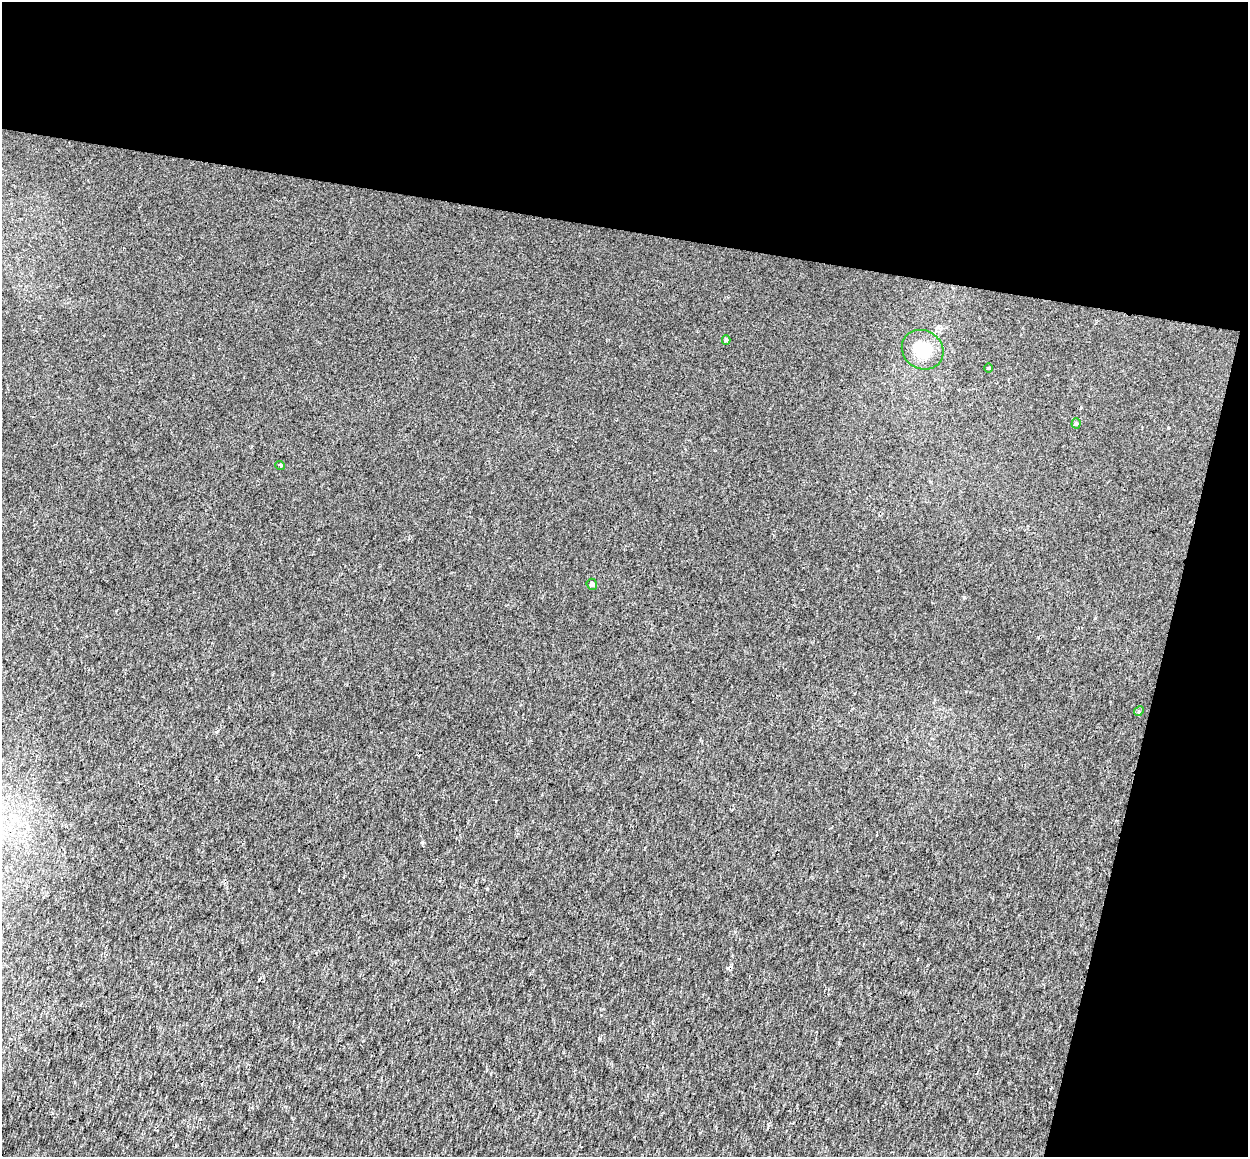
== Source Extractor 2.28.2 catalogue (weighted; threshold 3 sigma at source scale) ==
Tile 2 of 2 x 2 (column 2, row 1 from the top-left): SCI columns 1247-2492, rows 1287-2441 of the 2503 x 2587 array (HDU 1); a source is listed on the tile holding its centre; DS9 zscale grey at full resolution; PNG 1250 x 1159 px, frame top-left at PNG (2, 2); each listed source drawn as its Kron ellipse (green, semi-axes under 4 px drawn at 4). Shown black and unused: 26% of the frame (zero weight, under 2 of 3 exposures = <1% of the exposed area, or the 3 px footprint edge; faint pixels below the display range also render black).
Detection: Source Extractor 2.28.2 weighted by HDU 2 'WHT'; one run over the whole footprint, this tile lists its part. Background 0.00151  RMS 0.0067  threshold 0.0302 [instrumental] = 3 sigma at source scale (4.5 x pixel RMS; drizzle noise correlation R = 1.50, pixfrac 1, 0.0396/0.0396 arcsec/px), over >= 5 px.
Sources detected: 8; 1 cosmic-ray / hot-pixel residue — neither listed nor drawn; the other 7 listed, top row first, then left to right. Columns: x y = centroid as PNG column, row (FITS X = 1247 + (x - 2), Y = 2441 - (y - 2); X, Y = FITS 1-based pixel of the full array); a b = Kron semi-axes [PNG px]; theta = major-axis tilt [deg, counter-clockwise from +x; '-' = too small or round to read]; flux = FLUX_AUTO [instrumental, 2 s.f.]
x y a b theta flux
726 340 5 4 - 1.1
923 350 21 19 -33 15
989 368 5 3 - 0.63
1076 423 5 4 - 1.2
280 465 5 3 - 0.66
592 584 5 5 - 1.8
1139 711 5 4 - 0.84